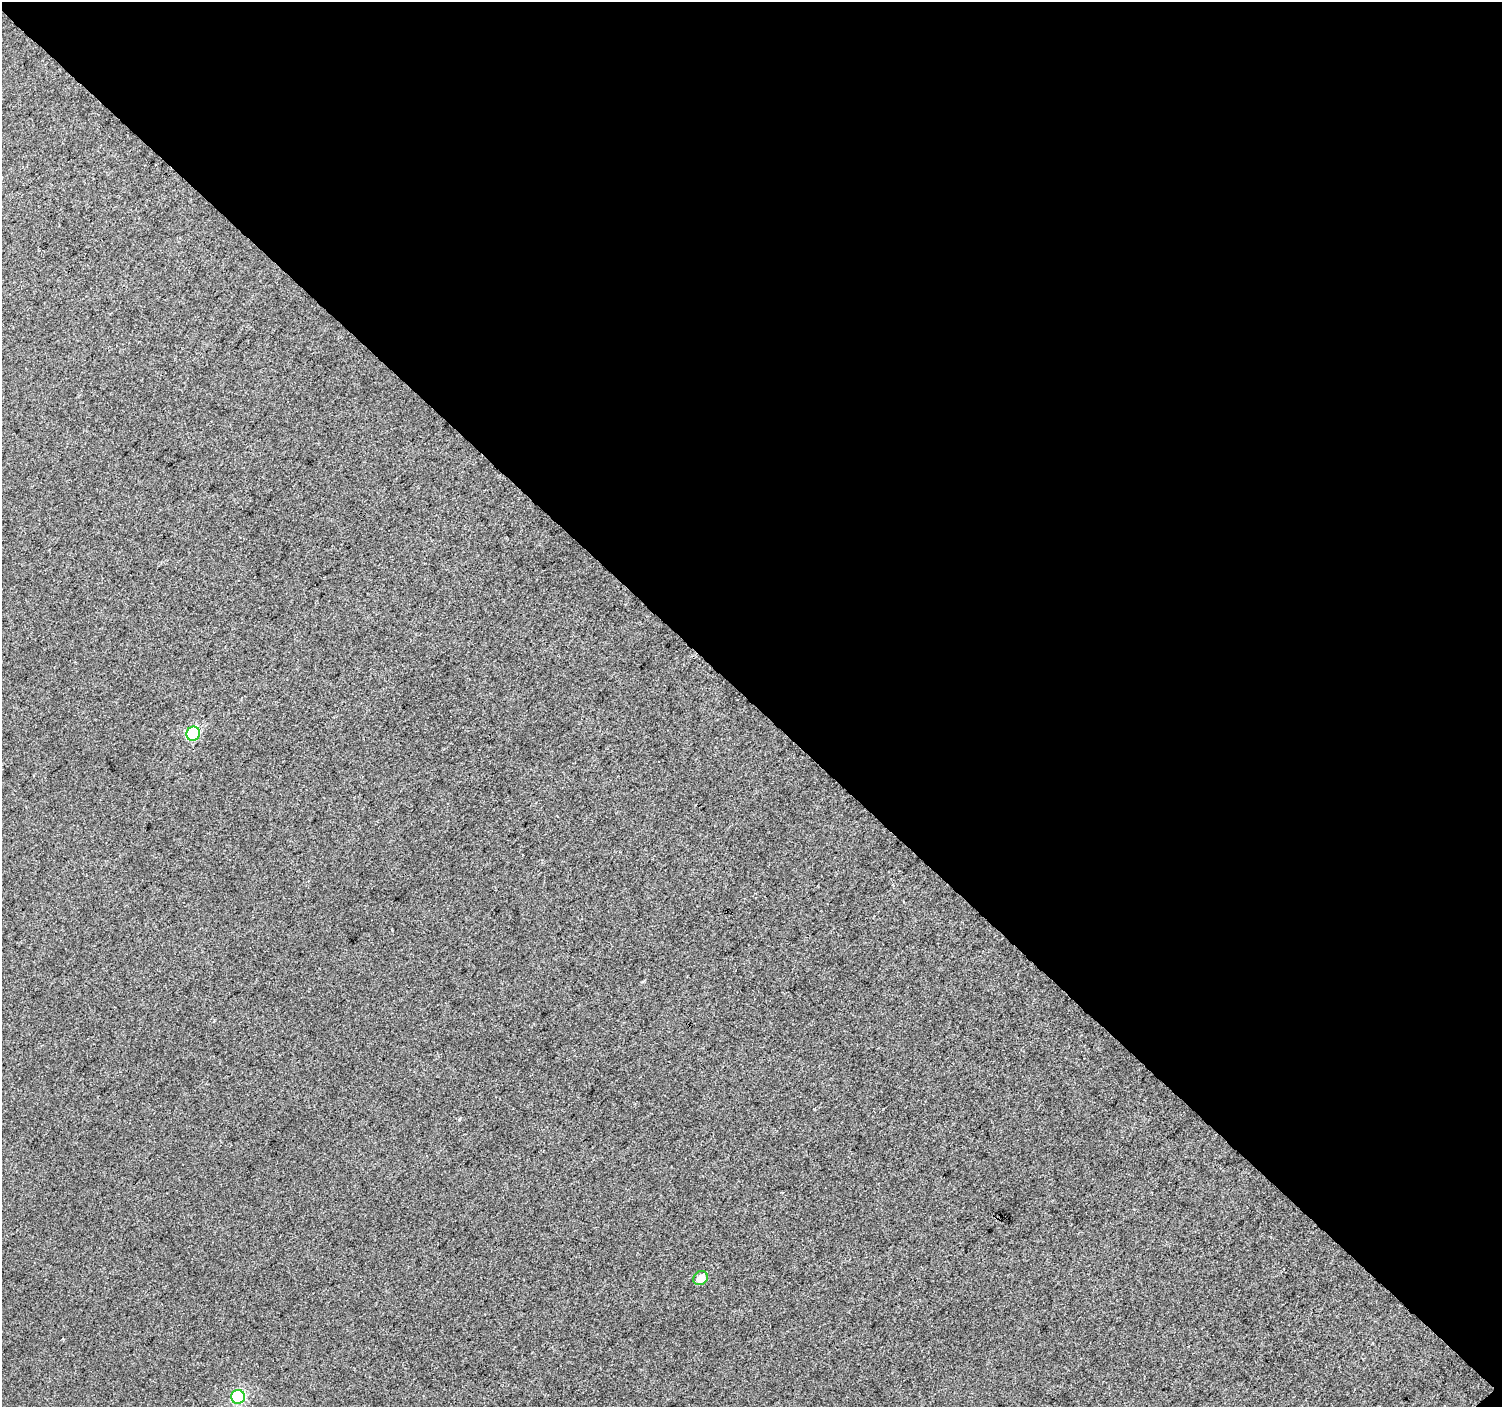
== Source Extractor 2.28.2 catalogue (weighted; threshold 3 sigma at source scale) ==
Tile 2 of 2 x 2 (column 2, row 1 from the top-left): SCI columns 1501-3000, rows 1490-2894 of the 3003 x 2999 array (HDU 1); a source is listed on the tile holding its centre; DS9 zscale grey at full resolution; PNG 1504 x 1409 px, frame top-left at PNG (2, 2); each listed source drawn as its Kron ellipse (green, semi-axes under 4 px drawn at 4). Shown black and unused: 50% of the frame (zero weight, under 3 of 4 exposures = <1% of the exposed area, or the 3 px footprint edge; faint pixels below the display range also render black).
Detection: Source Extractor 2.28.2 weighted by HDU 2 'WHT'; one run over the whole footprint, this tile lists its part. Background 0.0422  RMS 0.011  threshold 0.0501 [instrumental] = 3 sigma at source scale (4.5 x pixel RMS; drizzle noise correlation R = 1.50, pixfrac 1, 0.0396/0.0396 arcsec/px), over >= 5 px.
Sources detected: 3; all 3 listed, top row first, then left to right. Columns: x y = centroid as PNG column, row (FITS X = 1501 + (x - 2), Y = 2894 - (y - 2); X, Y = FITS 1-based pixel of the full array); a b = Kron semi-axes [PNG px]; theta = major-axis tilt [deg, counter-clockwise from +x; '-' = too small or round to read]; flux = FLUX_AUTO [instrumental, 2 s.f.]
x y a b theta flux
193 734 7 6 - 87
701 1278 8 6 40 11
238 1397 7 7 - 120